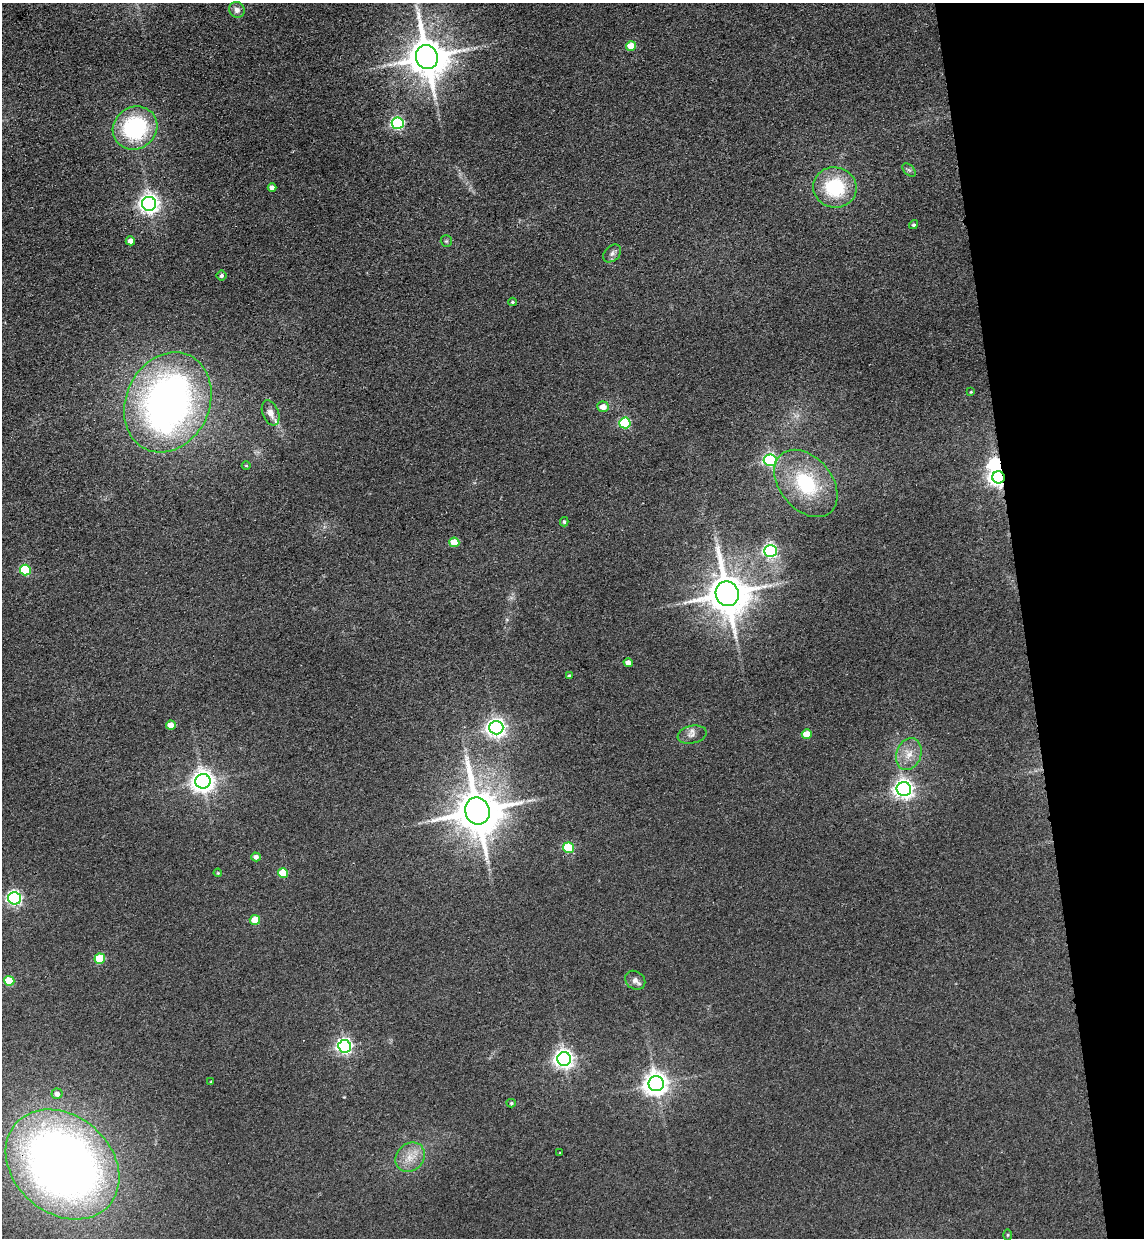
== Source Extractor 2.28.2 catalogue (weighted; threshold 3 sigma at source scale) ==
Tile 12 of 4 x 4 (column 4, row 3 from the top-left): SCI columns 3600-4741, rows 1353-2588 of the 5030 x 5177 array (HDU 1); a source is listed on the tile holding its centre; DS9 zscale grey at full resolution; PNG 1146 x 1240 px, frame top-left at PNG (2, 3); each listed source drawn as its Kron ellipse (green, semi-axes under 4 px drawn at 4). Shown black and unused: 11% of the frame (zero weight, under 3 of 4 exposures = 6% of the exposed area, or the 3 px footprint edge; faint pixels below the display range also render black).
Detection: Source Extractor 2.28.2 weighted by HDU 2 'WHT'; one run over the whole footprint, this tile lists its part. Background 0.0889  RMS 0.0068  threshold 0.0306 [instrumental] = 3 sigma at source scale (4.5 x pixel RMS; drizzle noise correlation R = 1.50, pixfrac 1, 0.05/0.05 arcsec/px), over >= 5 px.
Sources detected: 62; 2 inside a brighter object's white glare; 1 long thin detection or spike segment (spike, bleed or trail) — neither listed nor drawn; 1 inside a brighter listed object's ellipse — not listed separately; the other 58 listed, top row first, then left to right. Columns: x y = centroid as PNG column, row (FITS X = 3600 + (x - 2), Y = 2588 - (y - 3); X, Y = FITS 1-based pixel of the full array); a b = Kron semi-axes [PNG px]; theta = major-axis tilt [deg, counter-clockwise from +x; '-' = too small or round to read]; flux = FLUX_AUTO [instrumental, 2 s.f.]
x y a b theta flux
237 10 8 7 - 3.4
631 46 5 4 - 15
427 57 12 11 - 2300
398 123 6 5 - 110
135 128 23 21 36 71
909 170 8 5 -44 1.4
272 187 4 4 - 3.3
835 187 22 20 -12 40
149 204 7 7 - 390
914 225 5 4 - 1.3
130 241 5 4 - 5.7
446 241 6 5 - 1.1
612 253 10 7 44 2.7
221 276 5 5 - 1.4
512 302 4 4 - 0.77
971 392 3 3 - 0.59
168 402 52 41 64 310
603 407 6 5 - 6
271 413 13 8 -68 4.4
625 423 5 5 - 52
770 460 6 6 - 120
246 466 4 3 - 0.61
999 477 6 6 - 350
806 483 38 26 -50 48
564 522 4 4 - 1.1
454 542 5 5 - 17
770 551 6 6 - 130
25 570 5 5 - 44
727 594 12 11 - 2500
628 663 4 4 - 5.1
569 676 4 3 - 1
171 725 5 4 - 9
496 728 7 6 - 340
807 734 5 4 - 13
692 735 15 9 12 4
909 754 16 12 70 9
203 781 7 7 - 530
904 789 7 7 - 350
477 811 14 12 -71 3000
568 848 5 5 - 37
256 857 4 4 - 2.6
218 873 4 3 - 0.61
283 873 5 5 - 22
14 898 6 6 - 160
255 920 5 5 - 13
100 959 5 5 - 31
635 980 11 8 -35 3.5
9 981 5 5 - 29
345 1046 6 6 - 190
564 1059 7 6 - 350
211 1082 4 2 - 0.45
656 1084 8 7 - 630
57 1094 5 5 - 3.8
511 1103 5 4 - 0.87
560 1153 2 2 - 0.48
410 1157 16 13 45 9.9
62 1164 62 48 -41 600
1008 1235 6 4 89 0.73
Overlapping masked pixels (flux is a lower limit): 2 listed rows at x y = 999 477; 62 1164